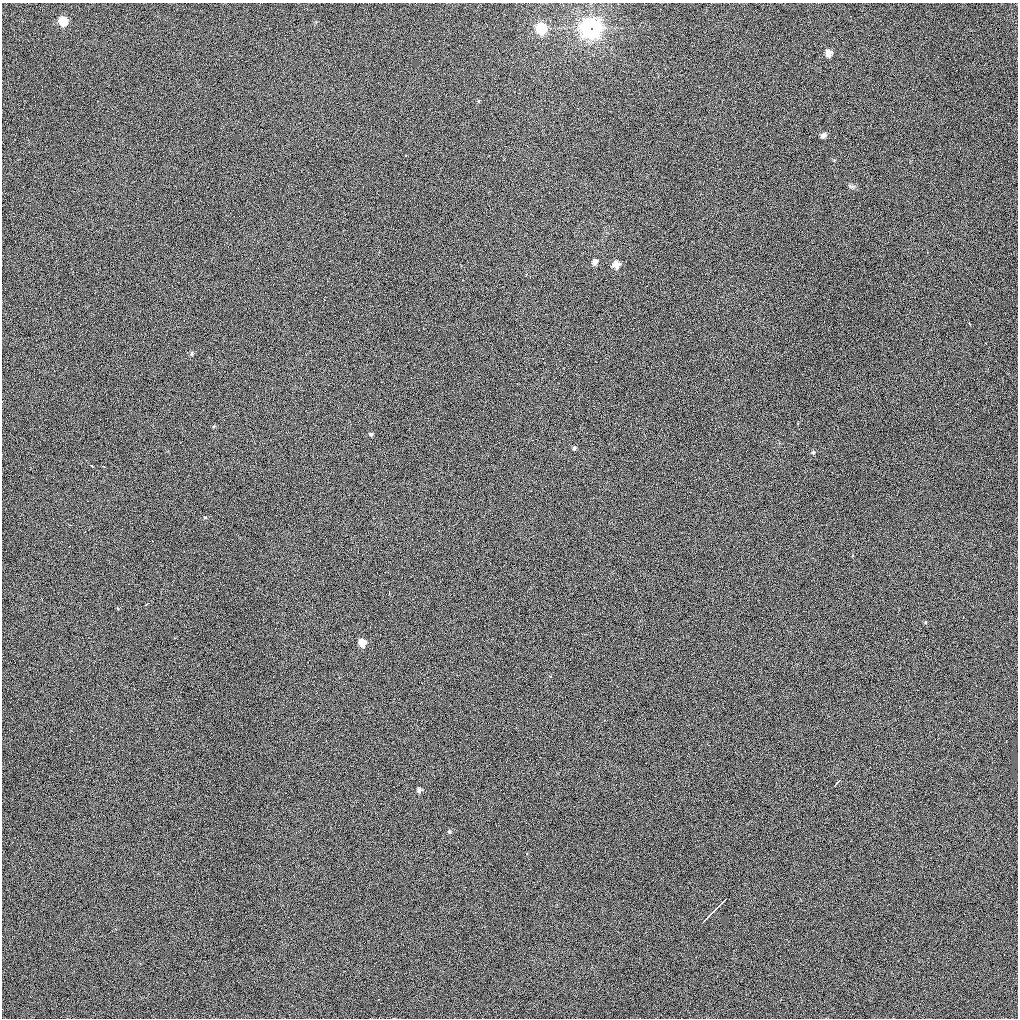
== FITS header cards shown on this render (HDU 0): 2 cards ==
NAXIS1  =                 1016 / length of data axis 1
NAXIS2  =                 1016 / length of data axis 2

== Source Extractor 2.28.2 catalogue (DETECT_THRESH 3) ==
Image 1016 x 1016 px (HDU 0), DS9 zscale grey, 1 PNG px = 1 image px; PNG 1020 x 1020 px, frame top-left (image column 1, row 1016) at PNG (2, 3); no overlay
Background 2650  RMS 26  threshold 77.8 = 3 sigma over >= 5 px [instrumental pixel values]
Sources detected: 33; all 33 listed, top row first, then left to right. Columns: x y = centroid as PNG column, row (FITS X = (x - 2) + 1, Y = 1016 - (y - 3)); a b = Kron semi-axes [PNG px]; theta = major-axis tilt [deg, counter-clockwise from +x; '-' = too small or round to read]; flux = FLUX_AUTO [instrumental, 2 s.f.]
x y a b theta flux
63 21 7 7 - 43000
541 28 7 6 - 98000
591 28 10 9 - 450000
829 53 6 5 - 13000
478 101 6 4 -89 1800
823 135 6 5 - 6200
852 186 9 4 -8 3500
595 262 6 5 - 8100
616 265 7 7 - 16000
970 324 3 2 - 1400
986 343 3 3 - 2100
192 353 6 5 - 3100
214 426 5 3 - 1900
371 434 5 4 - 3100
574 448 5 5 - 3400
813 452 5 4 - 2500
92 466 3 2 - 1900
103 466 4 2 - 1500
205 517 5 3 - 1500
152 541 2 2 - 1000
389 592 3 2 - 1900
146 604 5 3 - 2800
963 617 3 2 - 1300
925 622 5 3 - 1500
362 643 7 6 - 19000
837 782 7 2 50 3200
419 790 5 4 - 5300
449 832 6 4 90 2600
718 907 17 2 46 5300
713 911 7 2 54 3600
709 915 7 2 54 4200
705 920 5 2 - 3900
378 999 3 2 - 1500

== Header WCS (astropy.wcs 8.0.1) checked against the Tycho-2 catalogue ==
Header WCS as astropy/WCSLIB reads it (applying the file's SIP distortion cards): RA---SIN-SIP/DEC--SIN-SIP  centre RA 14:16:47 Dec -04:42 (214.19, -4.70 deg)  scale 2.76 arcsec/px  FOV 46.7' x 46.6'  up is +20 deg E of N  parity normal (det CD < 0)
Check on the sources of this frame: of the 33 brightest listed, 11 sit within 4.1 arcsec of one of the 25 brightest Tycho-2 stars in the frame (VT <= 12.32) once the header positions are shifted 0.47 arcsec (0.40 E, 0.25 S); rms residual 1.63 arcsec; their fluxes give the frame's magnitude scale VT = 19.78 - 2.5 log10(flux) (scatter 0.68 mag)
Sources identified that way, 8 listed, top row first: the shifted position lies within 4.1 arcsec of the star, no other Tycho-2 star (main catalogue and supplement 1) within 8.2 arcsec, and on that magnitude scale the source's flux lands within +1.5 / -3 mag of the star's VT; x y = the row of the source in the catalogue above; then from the Tycho-2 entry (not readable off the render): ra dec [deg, ICRS J2000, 3 dp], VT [Tycho-2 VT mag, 2 dp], TYC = Tycho-2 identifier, HIP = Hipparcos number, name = IAU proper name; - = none
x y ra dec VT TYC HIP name
829 53 214.084 -4.285 9.01 4979-1379-1 69724 -
478 101 214.324 -4.410 11.05 4979-1130-1 - -
595 262 214.198 -4.496 10.78 4979-1184-1 - -
214 426 214.431 -4.712 11.56 4979-1082-1 - -
371 434 214.315 -4.677 10.37 4979-1022-1 - -
574 448 214.164 -4.635 11.20 4979-1282-1 - -
362 643 214.267 -4.830 9.08 4979-1170-1 - -
419 790 214.187 -4.921 9.24 4979-1014-1 - -